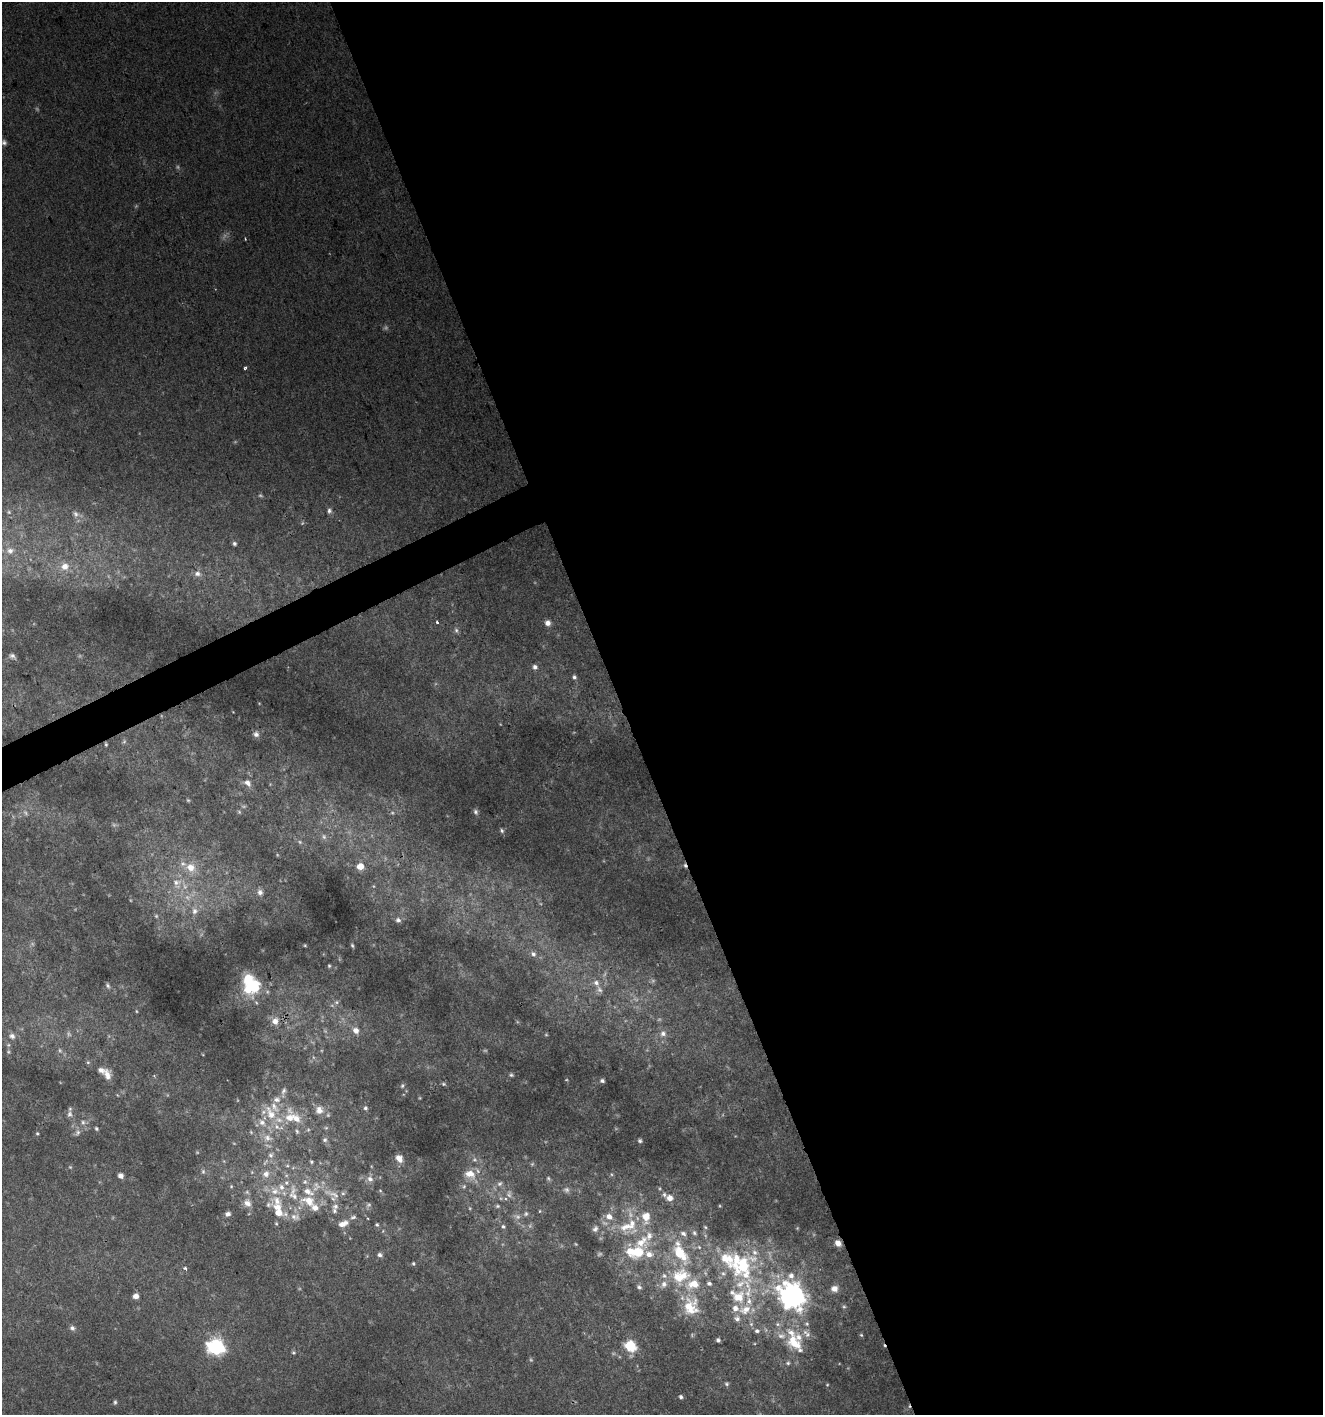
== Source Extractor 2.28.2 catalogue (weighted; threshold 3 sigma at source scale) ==
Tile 8 of 4 x 4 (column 4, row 2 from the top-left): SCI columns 4053-5373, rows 2831-4243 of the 5518 x 5657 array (HDU 1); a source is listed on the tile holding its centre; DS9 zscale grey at full resolution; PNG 1325 x 1417 px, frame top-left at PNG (2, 2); no overlay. Shown black and unused: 54% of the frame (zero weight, under 2 of 3 exposures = <1% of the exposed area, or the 3 px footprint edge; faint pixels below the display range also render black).
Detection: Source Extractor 2.28.2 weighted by HDU 2 'WHT'; one run over the whole footprint, this tile lists its part. Background 0.0377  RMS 0.0054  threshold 0.0243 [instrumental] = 3 sigma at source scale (4.5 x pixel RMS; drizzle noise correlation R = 1.50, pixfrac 1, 0.0396/0.0396 arcsec/px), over >= 5 px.
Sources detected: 197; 20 too faint to see at this stretch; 1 cosmic-ray / hot-pixel residue — not listed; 41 inside a brighter listed object's ellipse — not listed separately; the other 135 listed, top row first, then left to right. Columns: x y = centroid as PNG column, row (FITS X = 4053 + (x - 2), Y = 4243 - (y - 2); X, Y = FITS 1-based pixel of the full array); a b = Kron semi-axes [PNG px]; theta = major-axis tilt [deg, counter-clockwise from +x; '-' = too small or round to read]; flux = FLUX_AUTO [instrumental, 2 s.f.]
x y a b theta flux
4 142 7 7 - 1.6
245 368 4 3 - 1.1
329 511 7 6 - 1.5
9 512 6 3 -71 0.75
76 514 9 8 - 2.2
234 544 6 5 - 1.2
10 551 10 9 - 3.4
65 566 11 10 - 5.2
197 574 11 8 1 3.1
437 622 3 3 - 1.9
548 623 6 6 - 2.8
456 630 8 6 -75 1.3
12 656 7 5 -27 1.4
535 667 7 7 - 1.8
574 677 6 5 - 1.2
256 734 8 7 - 1.9
106 744 4 3 - 0.61
248 783 9 7 -42 2.9
476 812 7 6 - 1.2
502 831 6 5 - 1
324 837 8 6 -74 1.5
360 866 6 6 - 7.8
191 867 15 13 -33 8.4
176 882 14 8 5 5.4
260 892 8 7 - 2.1
195 911 10 9 - 3.6
398 920 7 6 - 1.5
305 945 5 3 - 0.54
352 945 6 4 -63 0.75
533 954 7 6 - 1.6
329 966 5 4 - 0.71
596 983 9 8 - 2.7
108 986 7 5 -48 1.1
249 988 30 18 26 28
336 1002 6 5 - 1.2
136 1011 5 3 - 0.5
275 1021 8 8 - 4.3
356 1030 8 7 - 3.6
663 1033 9 8 - 2.9
12 1036 9 8 - 2.3
88 1062 5 5 - 0.8
107 1075 15 9 -76 4.6
511 1075 5 5 - 0.85
602 1081 6 4 -19 1.2
443 1084 5 4 - 0.81
402 1086 7 5 74 0.93
283 1091 10 6 58 1.8
276 1100 10 7 0 2.9
365 1108 6 6 - 1.1
319 1110 11 11 - 4.3
270 1113 24 12 -61 11
70 1114 9 7 76 2.1
290 1118 28 13 -90 12
83 1122 7 6 - 1.6
262 1122 11 8 -43 3.7
96 1128 5 4 - 0.89
326 1128 6 4 0 0.74
308 1130 6 4 19 0.72
78 1132 9 7 48 1.9
37 1133 4 4 - 0.61
268 1138 12 8 -15 4
325 1140 6 6 - 1.3
640 1141 5 5 - 0.93
271 1155 7 7 - 1.8
399 1158 10 8 -59 3.7
311 1162 5 4 - 0.73
287 1166 6 4 0 0.73
203 1172 6 5 - 0.99
266 1174 9 8 - 3.4
470 1174 17 12 -16 7.3
120 1176 5 5 - 2.4
370 1179 9 8 - 2.8
305 1182 7 6 - 1.6
500 1184 8 6 36 1.6
464 1186 6 5 - 0.94
281 1187 9 7 -73 3.2
566 1190 9 7 -13 1.7
333 1194 31 8 -21 8
670 1198 7 6 - 4
277 1201 17 12 -50 8.6
308 1201 19 12 -16 11
247 1203 12 10 -44 3.7
335 1206 9 6 10 2
497 1206 6 5 - 0.87
540 1211 5 3 - 0.44
228 1214 7 5 20 2
526 1214 7 6 - 1.2
294 1217 12 9 -12 3.5
353 1217 9 5 16 1.4
609 1217 8 7 - 3.9
367 1218 4 2 - 0.56
342 1224 9 7 -9 3.3
377 1225 6 5 - 0.87
503 1226 6 5 - 1.1
626 1227 29 11 9 13
705 1227 6 4 -45 0.66
595 1229 9 7 59 1.9
683 1233 9 6 -27 1.8
694 1233 6 5 - 1.1
641 1242 27 18 45 17
838 1243 8 7 - 3.5
699 1247 7 4 -45 1
680 1253 22 11 -51 18
380 1255 6 5 - 1.6
413 1264 4 4 - 0.74
743 1266 29 23 66 39
185 1268 4 4 - 0.83
683 1276 22 19 68 18
791 1276 8 8 - 3.1
709 1283 6 5 - 1.4
664 1284 10 9 - 3.3
639 1287 7 5 -36 1.3
745 1287 99 31 -63 69
834 1289 9 8 - 3.5
136 1296 5 5 - 3.6
792 1296 10 9 - 510
738 1297 17 16 - 12
690 1307 23 20 -81 16
844 1307 5 5 - 0.84
737 1319 9 8 - 2.6
751 1324 7 5 -46 1.3
777 1324 7 6 - 1.3
72 1328 8 6 -36 1.6
757 1331 7 5 1 1.4
861 1335 5 4 - 0.69
718 1340 4 3 - 1
794 1342 22 16 -48 14
630 1346 6 5 - 46
216 1347 8 7 - 160
293 1352 5 5 - 0.76
788 1363 6 5 - 0.93
726 1384 6 5 - 0.93
827 1385 4 3 - 0.41
681 1397 5 4 - 1.2
115 1402 7 4 81 0.95